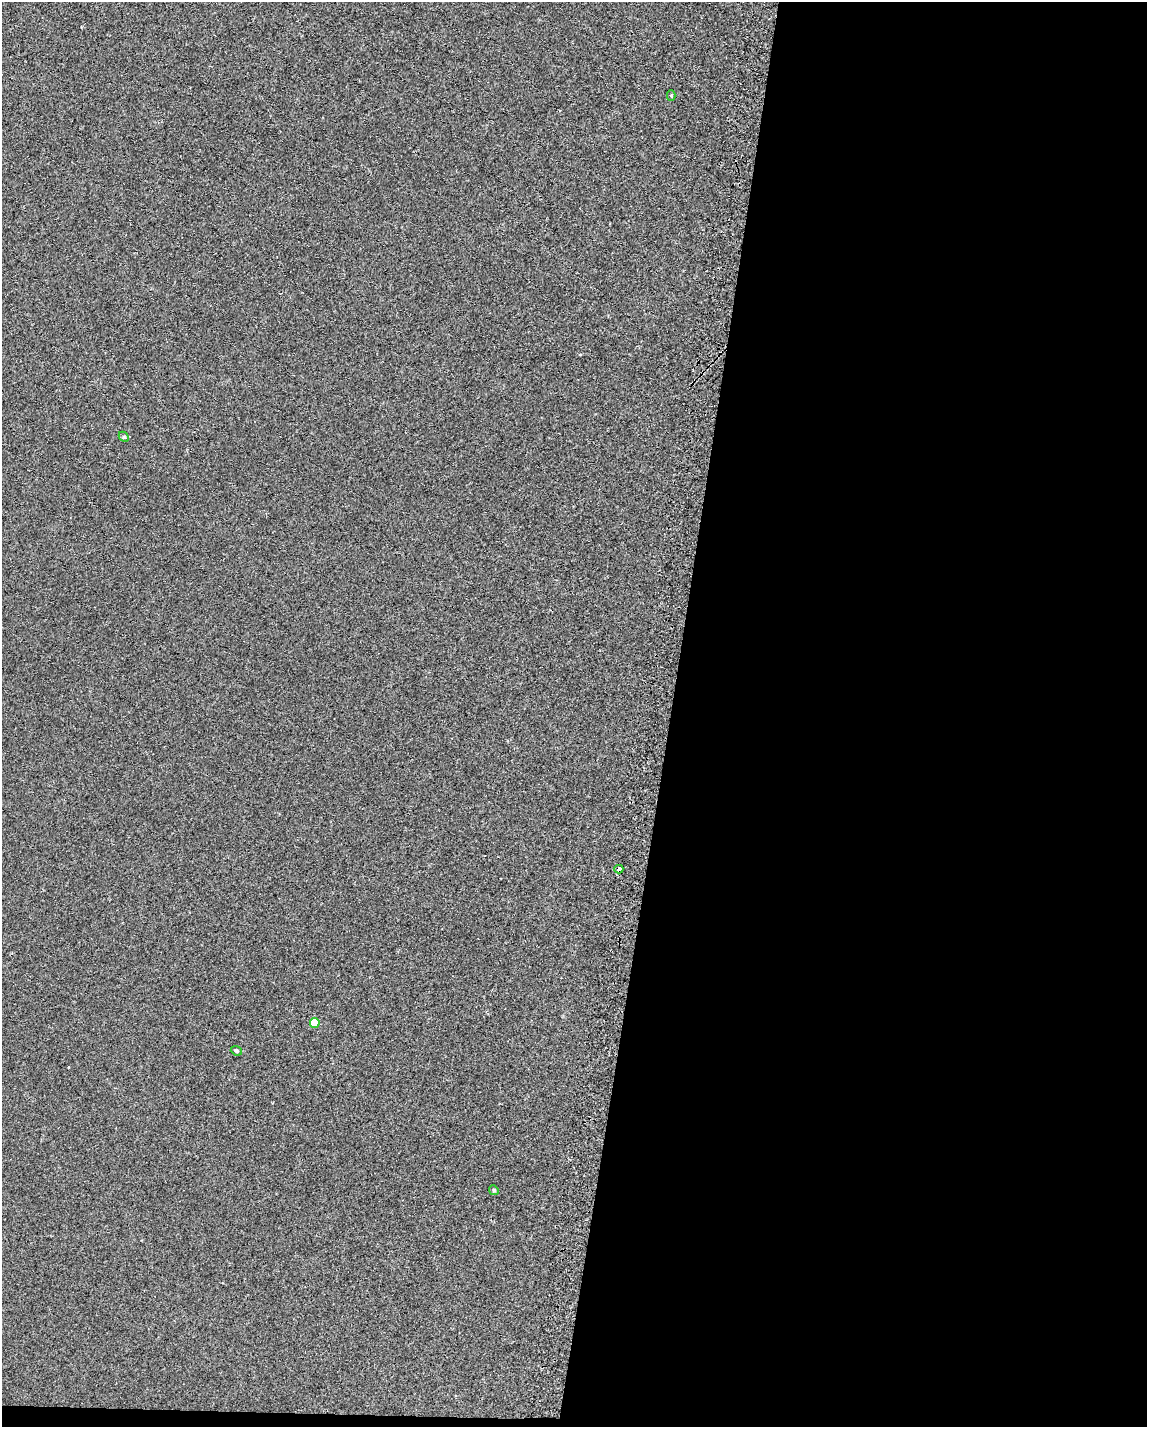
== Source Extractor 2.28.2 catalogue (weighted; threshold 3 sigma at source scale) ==
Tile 12 of 4 x 3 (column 4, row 3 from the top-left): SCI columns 3473-4617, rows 225-1649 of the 4651 x 4613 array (HDU 1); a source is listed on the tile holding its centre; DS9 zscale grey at full resolution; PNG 1149 x 1429 px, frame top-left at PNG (2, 2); each listed source drawn as its Kron ellipse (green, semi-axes under 4 px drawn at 4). Shown black and unused: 42% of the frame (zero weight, under 2 of 3 exposures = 2% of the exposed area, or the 3 px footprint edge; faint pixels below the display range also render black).
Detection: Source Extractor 2.28.2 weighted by HDU 2 'WHT'; one run over the whole footprint, this tile lists its part. Background 0.029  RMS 0.0075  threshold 0.0335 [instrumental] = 3 sigma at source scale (4.5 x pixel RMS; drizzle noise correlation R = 1.50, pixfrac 1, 0.05/0.05 arcsec/px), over >= 5 px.
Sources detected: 6; all 6 listed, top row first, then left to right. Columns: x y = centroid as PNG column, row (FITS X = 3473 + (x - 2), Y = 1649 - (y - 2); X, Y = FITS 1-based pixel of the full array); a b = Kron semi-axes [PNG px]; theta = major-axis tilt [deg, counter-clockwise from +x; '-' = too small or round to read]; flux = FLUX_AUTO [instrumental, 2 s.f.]
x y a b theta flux
671 96 5 4 - 0.93
124 437 6 4 -45 0.9
619 869 4 4 - 2.1
315 1023 5 5 - 19
236 1051 6 4 -21 1
494 1190 5 4 - 0.9
Overlapping masked pixels (flux is a lower limit): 1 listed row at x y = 619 869